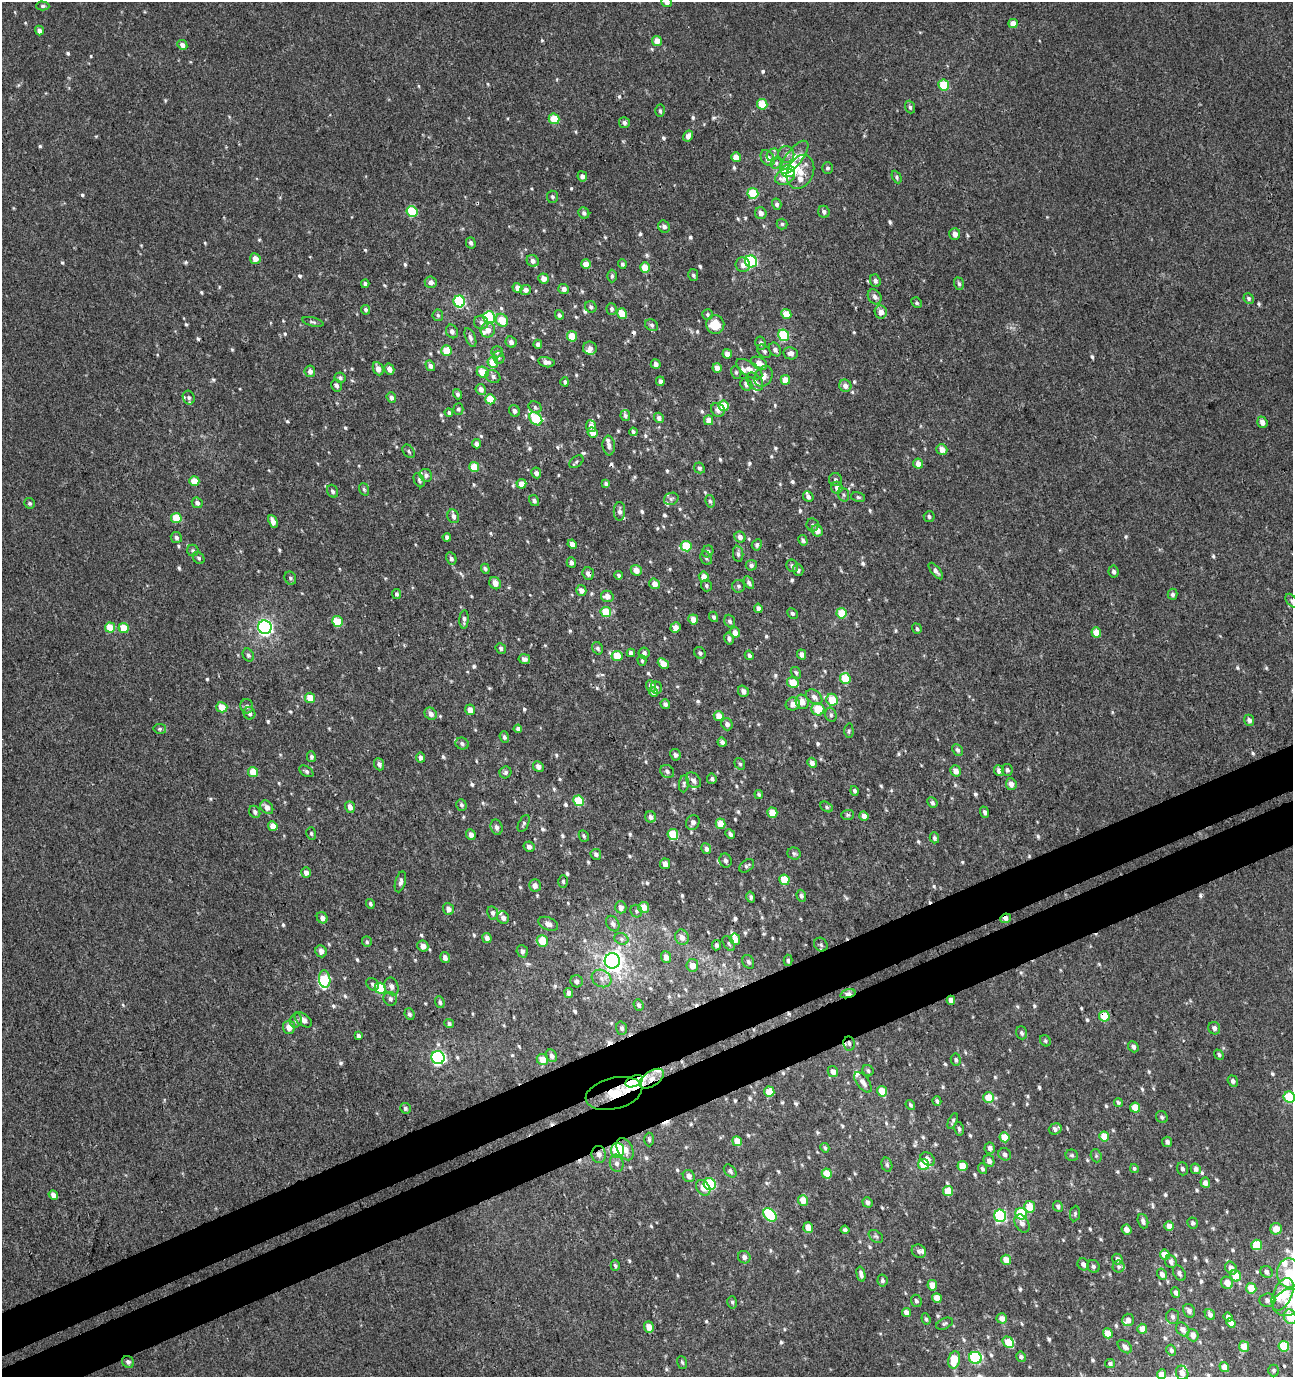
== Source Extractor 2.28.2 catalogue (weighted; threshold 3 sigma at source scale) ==
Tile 7 of 4 x 4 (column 3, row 2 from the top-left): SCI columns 2733-4023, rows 2795-4169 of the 5412 x 5593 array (HDU 1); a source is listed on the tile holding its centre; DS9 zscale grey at full resolution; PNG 1295 x 1379 px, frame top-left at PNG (2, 2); each listed source drawn as its Kron ellipse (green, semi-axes under 4 px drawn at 4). Shown black and unused: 6% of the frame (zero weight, under 3 of 4 exposures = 4% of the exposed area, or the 3 px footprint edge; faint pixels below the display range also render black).
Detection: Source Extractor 2.28.2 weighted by HDU 2 'WHT'; one run over the whole footprint, this tile lists its part. Background 0.00131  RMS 0.0027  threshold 0.0123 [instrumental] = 3 sigma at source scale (4.5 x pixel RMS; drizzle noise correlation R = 1.50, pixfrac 1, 0.0396/0.0396 arcsec/px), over >= 5 px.
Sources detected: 797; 3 inside a brighter object's white glare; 9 cosmic-ray / hot-pixel residue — neither listed nor drawn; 23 inside a brighter listed object's ellipse — not listed separately; of the other 762, all 500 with FLUX_AUTO >= 0.504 (the completeness limit of this list) listed and drawn (262 fainter detections not listed), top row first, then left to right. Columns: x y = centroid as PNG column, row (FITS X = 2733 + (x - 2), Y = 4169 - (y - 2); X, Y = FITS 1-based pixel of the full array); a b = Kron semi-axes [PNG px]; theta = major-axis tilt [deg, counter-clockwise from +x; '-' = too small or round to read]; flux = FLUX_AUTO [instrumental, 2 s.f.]
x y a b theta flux
667 2 5 5 - 1.2
43 6 6 4 -1 0.52
1013 23 5 4 - 3
39 30 5 4 - 1.1
657 41 5 5 - 2.8
182 45 5 4 - 1.3
944 85 5 5 - 9.9
762 104 5 5 - 7.7
910 107 6 4 -71 0.65
660 111 6 5 - 0.54
554 119 5 5 - 7
624 123 5 5 - 0.82
688 136 6 4 58 1.3
786 154 8 8 - 1.2
773 155 7 5 45 0.69
736 157 5 4 - 3.2
794 157 20 8 52 4.3
768 158 8 6 -56 2
776 163 6 5 - 0.58
827 168 6 5 - 0.64
788 171 7 6 - 11
800 172 18 13 67 4.4
582 176 5 4 - 1.2
785 177 10 7 26 3.7
897 177 7 4 -63 0.51
753 193 5 5 - 9.2
552 197 6 5 - 0.62
777 204 5 4 - 0.78
412 211 5 5 - 13
824 212 6 5 - 0.87
584 213 6 5 - 0.78
761 213 6 5 - 1.5
782 224 5 5 - 0.51
664 227 6 5 - 1.1
955 234 6 5 - 1.8
471 243 6 5 - 0.75
255 259 5 5 - 2.3
533 261 6 5 - 1.2
751 261 6 6 - 34
586 264 5 4 - 2.8
622 264 4 4 - 0.55
743 265 7 7 - 1.5
645 267 5 5 - 5.3
693 275 6 5 - 0.54
612 276 6 5 - 0.64
543 279 5 5 - 1.8
875 281 6 5 - 0.8
431 282 6 6 - 1.5
365 284 4 4 - 0.72
959 284 6 4 -72 0.58
517 288 5 4 - 1.9
564 289 5 5 - 1.2
526 290 5 5 - 1.3
875 297 8 6 -54 1.3
1249 298 5 5 - 0.58
459 301 6 5 - 26
917 303 5 5 - 0.51
591 307 6 5 - 0.65
612 309 6 5 - 0.72
365 310 5 4 - 0.6
881 312 6 6 - 1.9
622 314 6 5 - 4.7
786 314 5 5 - 4.7
438 315 6 5 - 0.54
559 315 5 4 - 0.65
707 315 5 5 - 0.55
489 317 6 6 - 23
502 320 7 5 -53 6
313 322 11 4 -13 0.6
481 322 7 7 - 0.83
715 324 9 9 - 6.3
652 325 7 5 -35 0.6
488 330 7 7 - 2.2
452 331 7 5 -59 0.86
784 335 6 5 - 16
572 336 5 5 - 5.5
470 338 10 5 -67 0.84
511 342 6 5 - 1.1
761 343 6 5 - 0.79
538 344 4 4 - 0.84
590 348 7 6 - 1.3
775 349 7 5 -57 1
446 350 5 5 - 5.5
764 351 8 5 -40 0.67
497 352 6 5 - 0.71
791 353 7 6 - 1.3
727 354 5 4 - 1.7
499 358 6 5 - 0.55
493 362 5 5 - 5.4
546 362 8 5 -12 1.2
759 363 9 6 -28 2.2
656 364 5 5 - 1.1
430 366 5 4 - 1
717 368 5 4 - 2.1
378 369 7 5 -66 1.7
389 369 5 5 - 1.6
749 369 15 7 -34 2
310 371 6 5 - 1.3
483 372 6 5 - 4.9
736 372 6 5 - 0.57
493 376 7 6 - 1
764 376 11 8 57 1.7
340 378 5 5 - 0.64
785 380 5 4 - 3.8
660 381 5 4 - 0.85
565 382 4 4 - 0.54
755 382 10 6 -49 1.4
746 384 6 5 - 1.1
337 385 6 5 - 0.83
845 386 6 6 - 1.6
481 389 5 5 - 1.3
458 394 5 4 - 0.63
391 397 5 4 - 1.1
189 398 7 6 - 0.72
490 399 5 5 - 6.7
723 406 5 5 - 6.5
535 407 7 5 -30 0.59
458 409 5 5 - 0.59
718 410 7 6 - 1.3
514 411 6 5 - 1
449 413 4 4 - 0.59
625 415 5 5 - 0.72
659 418 5 5 - 0.92
536 419 7 5 -46 16
709 420 5 4 - 2.2
1262 422 6 5 - 1.4
591 426 6 5 - 1.4
592 432 5 5 - 2.4
633 432 4 3 - 0.54
476 444 4 4 - 0.91
609 445 10 6 -85 1.1
942 449 5 5 - 2.3
409 451 7 5 -51 0.61
576 462 8 5 38 0.57
918 464 5 5 - 2.2
474 467 5 5 - 6.7
699 468 6 5 - 0.72
536 473 5 5 - 0.86
426 475 6 6 - 0.95
835 479 6 6 - 0.63
419 480 7 5 -65 0.58
194 481 5 5 - 4.1
521 484 5 5 - 2.6
606 484 4 4 - 0.75
837 488 6 5 - 1.4
364 489 6 4 -70 0.54
333 491 7 5 -58 0.73
844 495 7 5 -71 0.58
808 497 5 4 - 0.87
858 497 7 5 -12 0.54
671 499 7 6 - 0.72
534 500 6 5 - 0.84
710 501 6 4 -78 0.58
30 503 5 5 - 0.58
197 503 6 5 - 0.82
619 511 9 5 89 1.1
453 516 7 5 -70 1.1
929 517 5 5 - 0.65
176 518 5 5 - 7.4
273 521 7 4 -67 1.4
813 525 6 6 - 0.67
817 530 6 5 - 2.2
176 537 6 5 - 0.84
447 537 4 4 - 0.84
740 537 6 5 - 1.4
803 540 5 4 - 0.75
572 544 5 4 - 1.9
757 545 6 5 - 0.78
686 546 5 5 - 10
193 551 6 5 - 0.58
708 551 6 5 - 0.66
738 554 8 5 -82 0.7
199 558 6 5 - 0.57
451 558 6 5 - 0.73
706 558 7 5 -63 0.54
571 562 5 4 - 0.97
751 565 5 5 - 0.72
792 566 6 5 - 0.75
485 569 5 4 - 0.58
636 570 5 5 - 2.5
798 570 6 5 - 0.77
936 571 10 4 -51 1.1
1114 572 6 5 - 0.85
588 573 6 5 - 1.3
618 575 4 4 - 0.57
704 577 5 5 - 3
290 578 7 5 -65 0.63
495 583 6 5 - 2.1
749 583 7 4 -59 0.79
654 584 5 5 - 2.2
706 585 6 5 - 0.59
738 586 6 6 - 0.61
581 590 5 5 - 1.6
396 594 5 4 - 0.65
1173 594 5 5 - 0.71
607 596 6 5 - 2
1291 601 7 4 -53 0.54
758 608 5 4 - 0.99
606 612 5 5 - 8.4
792 613 5 4 - 0.64
841 613 5 5 - 8.3
713 617 5 4 - 0.79
464 619 9 4 86 0.87
693 619 5 4 - 2.9
337 621 5 5 - 8.8
730 621 6 5 - 0.8
265 627 7 6 - 80
675 627 5 5 - 2.1
110 628 5 5 - 6.7
123 628 5 5 - 5.2
917 629 5 4 - 0.53
1096 632 5 4 - 4.3
735 633 5 5 - 2.5
729 639 6 4 -75 0.73
501 648 5 4 - 0.69
598 648 6 5 - 0.64
631 653 4 4 - 1
644 653 6 5 - 0.77
700 653 6 5 - 0.55
802 654 5 4 - 1.4
248 655 7 5 -61 0.65
749 655 5 4 - 0.81
617 656 5 5 - 6.6
524 659 6 5 - 1
642 661 5 4 - 0.51
663 663 6 4 -41 2.5
796 673 6 4 -57 0.51
845 678 5 5 - 8.4
793 683 6 5 - 6
651 686 6 5 - 1.2
656 688 6 5 - 0.63
743 691 6 5 - 1.2
653 692 4 4 - 0.87
814 697 9 6 -42 1.4
310 698 5 5 - 4.9
832 700 6 5 - 7.1
802 702 7 6 - 2.6
665 704 5 4 - 0.91
793 704 7 6 - 1.9
247 706 7 6 - 0.75
222 707 5 5 - 3.9
818 709 6 6 - 6.5
470 710 5 5 - 2.3
249 713 6 6 - 0.94
431 714 6 5 - 1.4
831 715 7 5 -75 0.63
719 716 5 5 - 2.7
1249 720 5 5 - 1
727 724 6 5 - 1.2
160 729 6 5 - 0.5
518 729 4 4 - 0.71
849 731 7 4 -89 0.52
504 737 6 4 -70 0.69
722 742 5 4 - 0.86
462 744 7 5 -23 0.77
957 750 6 5 - 0.78
675 755 6 5 - 0.86
311 757 5 4 - 0.67
420 758 5 4 - 0.98
812 763 5 4 - 1.3
379 764 6 5 - 0.99
740 764 6 5 - 0.51
538 766 6 5 - 1.3
1007 770 6 5 - 0.68
306 771 8 5 -32 0.62
667 771 7 6 - 0.84
956 771 6 5 - 2
999 771 5 5 - 1.3
253 772 5 5 - 5.2
505 772 6 5 - 0.69
712 779 5 4 - 0.69
693 780 8 6 -50 1.2
684 784 8 5 84 0.56
1011 784 6 5 - 1.4
854 791 5 4 - 0.66
759 794 4 4 - 0.51
579 801 5 5 - 11
932 803 5 4 - 0.63
461 805 6 5 - 0.66
267 807 7 5 -51 1.7
350 807 6 5 - 1.8
827 807 7 5 -29 0.53
255 812 6 5 - 0.75
985 812 5 4 - 0.77
772 813 5 5 - 5.3
848 815 6 5 - 0.55
864 816 5 4 - 1.5
651 817 6 5 - 1
693 822 7 6 - 0.92
524 824 9 5 64 0.61
721 824 5 5 - 4.7
273 826 5 4 - 2.4
496 827 8 6 -74 1
311 833 6 5 - 0.51
673 834 5 5 - 11
730 834 5 4 - 0.7
471 835 5 4 - 1.5
584 836 6 4 -65 0.56
934 838 5 4 - 0.68
529 847 5 5 - 1.2
706 849 5 5 - 0.95
794 853 7 6 - 0.67
596 854 6 5 - 0.88
725 861 7 6 - 0.85
665 864 5 5 - 1.5
747 866 8 5 38 0.69
306 872 5 5 - 1.4
784 880 5 5 - 8.4
563 881 6 5 - 0.5
400 882 10 5 74 0.96
535 885 6 6 - 1.3
801 896 6 4 -70 0.66
751 897 5 4 - 0.64
370 904 5 4 - 0.6
621 907 6 5 - 1.4
644 907 5 5 - 3.9
448 909 6 5 - 1.5
636 911 6 5 - 0.65
493 913 6 5 - 0.9
322 918 6 5 - 1.2
503 918 6 5 - 1.3
1005 918 5 4 - 1.3
548 924 10 6 -24 1.4
613 924 8 6 -60 0.96
682 937 8 6 -68 1.7
487 938 5 4 - 1.2
621 939 7 5 -22 0.74
735 939 6 5 - 2.6
542 941 6 5 - 5.4
367 942 5 5 - 0.52
729 944 8 5 -57 0.63
716 945 5 4 - 0.67
821 945 7 6 - 0.71
423 946 6 5 - 1.9
321 951 6 5 - 1.5
522 951 6 5 - 0.89
445 957 6 5 - 1.1
666 957 5 5 - 1.8
788 960 6 4 -87 0.51
612 961 8 7 - 170
748 962 7 5 -64 0.82
692 965 6 6 - 2.8
601 978 10 8 -29 1.8
325 979 8 5 -82 11
577 981 6 6 - 0.88
373 984 7 5 -47 0.63
391 986 9 7 -68 1.2
380 988 5 5 - 12
569 993 5 4 - 1.1
848 994 8 4 15 2.5
390 999 7 6 - 0.91
951 1000 4 4 - 1.5
440 1002 6 4 -72 0.6
638 1005 6 4 -66 0.67
409 1014 6 5 - 0.67
1104 1016 5 5 - 7.6
296 1020 7 5 75 0.74
303 1020 10 5 -37 1.8
449 1024 5 4 - 0.64
289 1027 7 6 - 2.2
622 1028 7 5 -72 0.55
1214 1028 6 6 - 1.1
1021 1033 6 5 - 0.84
358 1036 4 3 - 0.74
1045 1041 6 5 - 0.53
849 1043 7 5 -81 0.81
1133 1047 6 5 - 0.97
1219 1055 5 4 - 0.59
552 1056 6 5 - 0.98
438 1058 6 6 - 60
542 1059 6 5 - 3.1
956 1060 6 5 - 0.58
868 1071 6 5 - 0.58
833 1072 6 5 - 1.7
652 1079 14 7 34 3.3
634 1081 9 5 25 130
1233 1081 6 5 - 0.83
863 1082 12 6 -53 1.5
882 1091 5 5 - 4.8
769 1092 5 5 - 4.7
614 1093 29 15 14 100
1289 1097 6 5 - 17
988 1098 5 5 - 6
937 1101 5 4 - 0.71
1118 1102 4 4 - 0.54
910 1105 5 4 - 0.55
405 1108 5 5 - 0.6
1135 1108 5 5 - 4.2
1162 1117 6 5 - 0.67
953 1121 8 3 67 0.52
959 1129 7 4 -80 0.58
1055 1129 6 5 - 1
1104 1136 5 5 - 5.1
1005 1137 5 5 - 5.4
649 1139 7 4 -88 0.53
737 1141 5 4 - 3.4
1167 1142 5 5 - 0.79
825 1148 5 4 - 0.55
990 1148 6 5 - 1.2
625 1149 12 7 -62 2.1
618 1150 7 6 - 14
599 1154 8 7 - 1.6
1005 1154 7 6 - 0.88
1072 1155 6 6 - 0.59
1096 1156 7 5 -70 0.51
928 1159 8 6 -38 1.4
989 1161 6 5 - 1.2
617 1163 9 6 -76 1.2
887 1165 7 5 -73 0.58
924 1165 5 5 - 11
962 1166 5 5 - 4.7
1134 1168 4 4 - 0.54
982 1169 5 4 - 0.65
1182 1169 6 5 - 0.72
1196 1169 5 5 - 1.1
730 1171 7 5 -47 0.74
827 1173 5 5 - 4.7
689 1176 6 5 - 1.4
1205 1183 5 4 - 1.7
710 1184 6 5 - 22
703 1188 8 6 -52 2.4
948 1191 5 5 - 6.9
53 1195 5 4 - 1.6
803 1200 5 5 - 3.7
867 1202 5 5 - 0.98
1058 1206 5 4 - 0.76
1030 1207 6 5 - 4.6
1075 1213 8 5 82 0.51
1021 1214 6 6 - 16
770 1215 8 5 -46 23
1000 1216 6 6 - 31
1143 1221 7 5 -70 1
1022 1223 10 6 -60 1.3
1193 1223 5 5 - 0.66
1169 1226 5 4 - 2.6
808 1228 5 5 - 3.2
1276 1229 6 5 - 3.6
845 1230 4 4 - 0.72
1127 1230 5 5 - 1.6
876 1236 8 5 -37 0.6
1257 1245 5 5 - 9.3
919 1251 7 6 - 0.91
1165 1255 5 4 - 3.9
744 1257 6 6 - 1.2
1117 1259 5 5 - 0.96
1006 1260 5 5 - 3.9
1171 1261 6 5 - 1.1
1083 1264 6 5 - 1.2
615 1266 5 4 - 0.56
1093 1266 6 6 - 0.7
1119 1267 6 6 - 0.61
1231 1268 7 5 -54 2
1267 1272 6 5 - 1.1
1179 1273 8 5 -61 0.81
1289 1273 14 11 -88 10
861 1274 8 4 -77 1
1162 1274 6 5 - 1.3
1235 1276 6 5 - 5.4
882 1280 6 5 - 0.75
1227 1283 6 5 - 2.6
932 1285 5 4 - 3
1251 1288 5 5 - 4.4
1176 1292 5 4 - 0.94
1283 1294 17 9 66 11
937 1298 5 4 - 2.9
1267 1300 8 6 5 1.1
916 1301 6 5 - 0.68
732 1302 6 5 - 0.55
1289 1302 16 13 24 6
1189 1311 7 5 -67 1
906 1313 4 4 - 1.7
1210 1315 6 4 -55 1
1173 1317 7 6 - 1
1228 1317 5 4 - 0.98
1290 1317 7 6 - 8
1002 1318 5 5 - 1.7
926 1319 6 4 -70 0.59
1128 1320 6 6 - 1.3
1231 1323 5 4 - 2.1
944 1324 9 5 25 0.56
649 1327 6 4 -72 2.5
1142 1329 5 5 - 2.6
1183 1329 8 6 -49 1.7
1108 1333 5 5 - 3.1
1193 1335 6 5 - 2
1008 1342 6 5 - 7
1284 1346 5 5 - 10
1125 1347 8 5 -40 1.2
1244 1347 5 5 - 3.6
1171 1350 5 5 - 0.8
1021 1357 5 5 - 0.65
975 1358 6 6 - 29
954 1360 9 6 78 7.4
128 1362 6 5 - 0.76
682 1362 6 5 - 0.51
1110 1364 5 4 - 0.69
1224 1367 5 4 - 2.2
1274 1370 6 5 - 0.54
1182 1373 7 6 - 1.7
1162 1374 5 4 - 2.5
Overlapping masked pixels (flux is a lower limit): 11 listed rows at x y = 588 573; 1005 918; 848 994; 951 1000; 1104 1016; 849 1043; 652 1079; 634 1081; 614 1093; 618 1150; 599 1154
Isophote crosses this tile's border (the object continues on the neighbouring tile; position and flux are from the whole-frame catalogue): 7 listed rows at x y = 667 2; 1291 601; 1289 1097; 1289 1273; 1289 1302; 1290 1317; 1162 1374